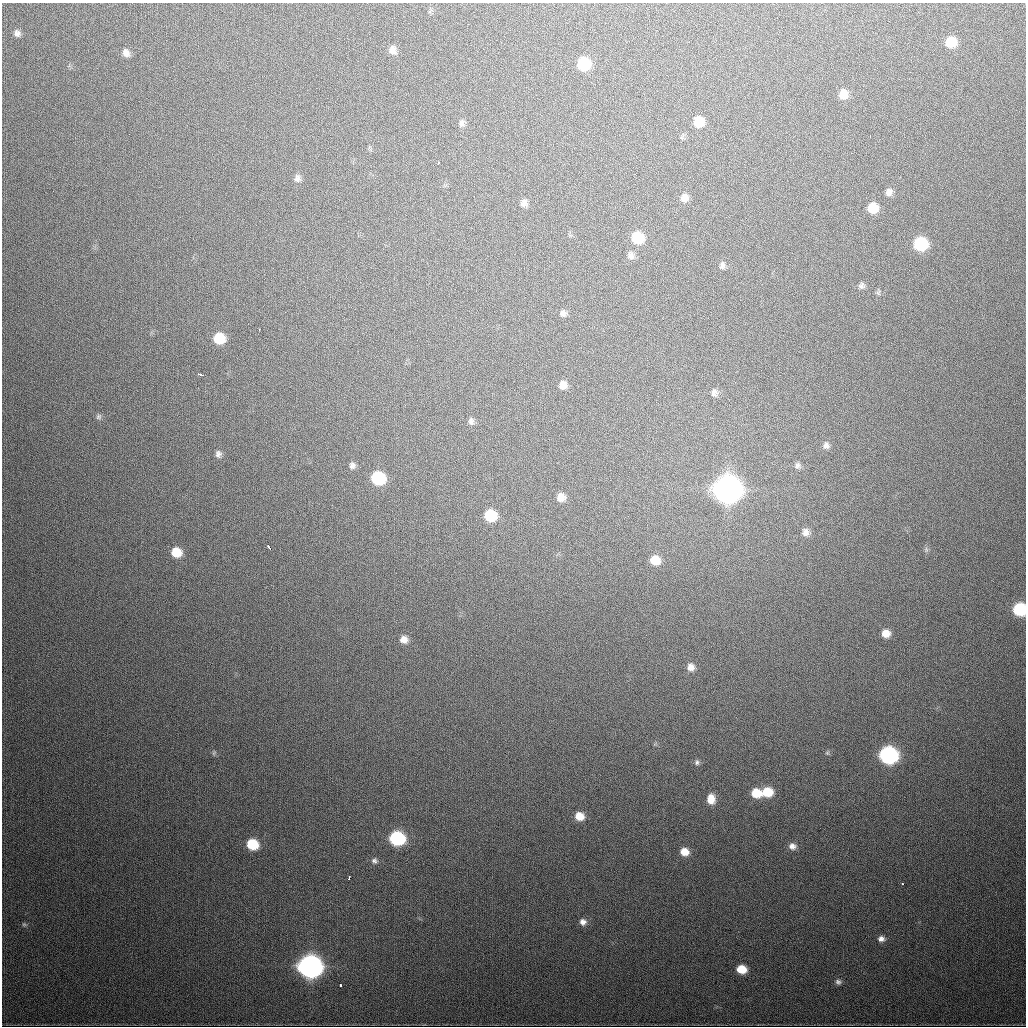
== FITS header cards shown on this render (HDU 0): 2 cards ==
NAXIS1  =                 1024
NAXIS2  =                 1024

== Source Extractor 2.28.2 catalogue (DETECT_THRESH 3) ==
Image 1024 x 1024 px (HDU 0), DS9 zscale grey, 1 PNG px = 1 image px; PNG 1028 x 1028 px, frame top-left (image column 1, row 1024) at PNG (2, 3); no overlay
Background 474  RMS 16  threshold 49.2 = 3 sigma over >= 5 px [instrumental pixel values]
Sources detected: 67; all 67 listed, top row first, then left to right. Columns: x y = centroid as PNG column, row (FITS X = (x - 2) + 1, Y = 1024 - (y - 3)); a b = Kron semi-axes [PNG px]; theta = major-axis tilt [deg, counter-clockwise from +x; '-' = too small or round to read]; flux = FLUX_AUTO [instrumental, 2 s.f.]
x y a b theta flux
17 33 10 8 -53 5.4e+03
951 42 10 9 - 2.5e+04
392 50 11 9 -81 7.3e+03
126 53 11 8 -61 6.2e+03
584 64 10 9 - 5.9e+04
843 94 11 9 72 1.3e+04
699 122 9 8 - 2.4e+04
462 123 10 7 87 4.1e+03
870 136 3 2 - 1.9e+03
438 163 3 2 - 1.9e+03
297 178 10 8 -85 4.4e+03
889 192 9 7 61 5.3e+03
684 198 9 8 - 7.3e+03
524 203 10 8 -88 5.7e+03
873 208 9 8 - 2.4e+04
637 238 10 10 - 3.8e+04
920 244 9 9 - 8.3e+04
630 255 11 9 -83 5.3e+03
722 266 10 8 77 4.1e+03
861 286 9 8 - 3.4e+03
563 313 8 7 - 4.3e+03
259 329 3 2 - 1.6e+03
219 338 9 9 - 3.2e+04
200 374 5 3 - 2.8e+03
563 385 9 8 - 9.0e+03
714 393 10 8 -90 5.3e+03
98 417 7 7 - 2.7e+03
471 421 9 7 -85 3.9e+03
826 445 9 8 - 4.6e+03
218 454 9 8 - 4.3e+03
352 465 9 8 - 4.2e+03
797 465 9 7 62 3.6e+03
378 478 10 9 - 8.1e+04
727 489 12 11 - 2.0e+06
561 497 10 9 - 9.6e+03
490 515 9 9 - 4.4e+04
806 532 10 10 - 7.5e+03
269 547 5 3 - 5.7e+03
926 549 9 4 -89 2.5e+03
176 552 10 9 - 2.3e+04
655 560 10 9 - 1.9e+04
1020 609 8 8 - 8.5e+04
886 633 9 8 - 1.1e+04
404 639 9 9 - 8.7e+03
691 667 9 9 - 7.6e+03
214 753 7 4 60 1.6e+03
827 753 6 5 - 1.8e+03
888 755 10 9 - 3.1e+05
697 762 7 6 - 2.9e+03
767 792 10 9 - 2.8e+04
756 793 9 8 - 2.3e+04
711 799 10 8 -88 1.2e+04
579 816 9 8 - 1.5e+04
397 838 10 9 - 1.4e+05
252 844 9 8 - 4.4e+04
792 846 10 8 -12 6.5e+03
684 852 9 8 - 1.3e+04
374 861 8 8 - 3.8e+03
349 878 4 3 - 2.7e+03
902 884 3 3 - 1.7e+03
583 922 9 8 - 6.2e+03
24 924 6 5 - 1.7e+03
881 939 8 7 - 5.2e+03
310 966 11 10 - 1.0e+06
741 969 8 7 - 2.2e+04
838 982 8 7 - 3.5e+03
340 985 3 3 - 3.2e+03
At the frame edge (FLAGS 8, measured only in part): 1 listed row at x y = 1020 609